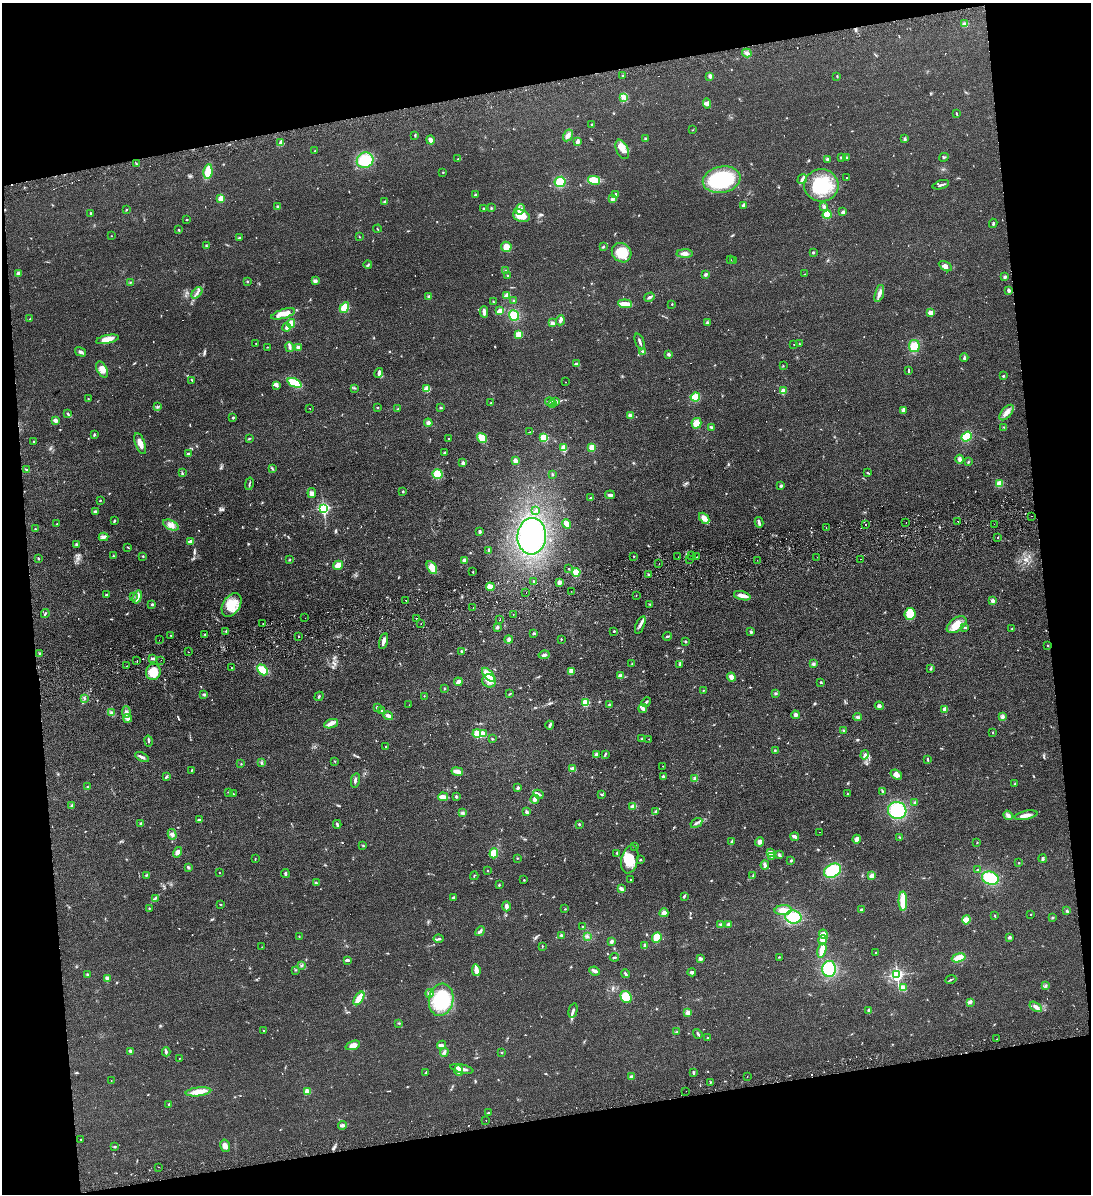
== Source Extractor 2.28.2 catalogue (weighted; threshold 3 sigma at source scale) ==
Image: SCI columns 259-4614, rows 57-4821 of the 4762 x 4877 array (HDU 1 of 3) = the unmasked area's bounding box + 8 px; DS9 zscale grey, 4 x 4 block average (1 PNG px = mean of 4 x 4 image px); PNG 1093 x 1196 px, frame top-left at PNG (2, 3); each listed source drawn as its Kron ellipse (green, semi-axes under 4 px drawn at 4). Shown black and unused: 21% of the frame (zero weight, under 2 of 3 exposures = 3% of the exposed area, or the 3 px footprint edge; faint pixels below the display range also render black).
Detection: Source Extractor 2.28.2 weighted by HDU 2 'WHT'. Background 0.084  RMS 0.0092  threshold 0.0414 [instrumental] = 3 sigma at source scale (4.5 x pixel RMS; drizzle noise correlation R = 1.50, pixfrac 1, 0.05/0.05 arcsec/px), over >= 5 px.
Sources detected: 800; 2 too faint to see at this stretch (4 x 4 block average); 2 inside a brighter object's white glare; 20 cosmic-ray / hot-pixel residue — neither listed nor drawn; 9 coinciding with a brighter row at this scale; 16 inside a brighter listed object's ellipse — not listed separately; of the other 751, all 500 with FLUX_AUTO >= 2.58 (the completeness limit of this list) listed and drawn (251 fainter detections not listed), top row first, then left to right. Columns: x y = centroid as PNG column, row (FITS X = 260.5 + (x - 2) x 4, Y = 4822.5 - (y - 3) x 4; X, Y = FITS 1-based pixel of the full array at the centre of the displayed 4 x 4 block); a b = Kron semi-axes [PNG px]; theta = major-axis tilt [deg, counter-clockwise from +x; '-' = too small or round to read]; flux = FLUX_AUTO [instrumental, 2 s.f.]
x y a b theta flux
964 24 3 3 - 13
747 53 5 3 - 12
622 76 2 2 - 3.3
710 76 3 3 - 16
837 76 3 2 - 3.7
624 97 4 3 - 14
707 103 5 4 - 17
956 114 4 2 - 5
592 124 2 2 - 3.9
692 130 2 2 - 2.6
415 135 3 2 - 5.1
568 135 6 4 59 20
645 138 2 2 - 4.5
905 139 3 2 - 4.3
430 140 4 3 - 29
578 142 4 2 - 27
280 143 3 3 - 9.6
622 149 10 6 -65 52
315 151 2 2 - 5.2
842 157 3 2 - 9.3
944 157 5 2 - 5.1
847 158 4 2 - 8.5
458 159 2 2 - 3.9
827 159 2 2 - 33
365 160 8 7 - 110
136 164 3 2 - 4.1
208 171 7 4 83 97
443 172 2 2 - 2.9
846 178 2 2 - 5.7
802 179 5 3 - 13
594 180 6 4 -13 95
722 180 19 13 11 420
560 182 5 5 - 93
821 185 17 16 - 260
941 185 8 2 17 12
615 194 2 2 - 12
475 195 2 2 - 38
221 198 4 3 - 43
612 199 3 3 - 7
385 201 3 2 - 6.3
743 205 3 2 - 14
824 206 3 2 - 4.9
278 207 3 3 - 7.9
483 208 2 2 - 4
491 208 3 2 - 4.2
520 209 5 3 - 17
127 210 2 2 - 3.2
843 212 3 3 - 9
90 213 2 2 - 5.1
827 215 5 4 - 36
521 216 8 6 -20 80
187 220 3 2 - 3
993 223 4 2 - 8
377 229 4 2 - 2.8
179 230 2 2 - 5.3
111 236 2 2 - 2.6
359 237 2 2 - 3
239 238 3 2 - 4.3
206 246 3 2 - 4.5
506 247 5 5 - 40
603 247 3 2 - 5.4
813 252 3 2 - 5.1
622 253 10 9 - 120
685 254 8 4 1 25
731 260 2 2 - 2.8
734 260 2 2 - 3.7
368 265 4 2 - 6.9
945 266 7 3 -30 22
506 271 2 2 - 4.8
18 273 2 2 - 81
706 274 4 3 - 12
805 274 2 2 - 2.6
508 275 2 2 - 2.8
1005 277 4 3 - 9.4
247 281 2 2 - 3.5
315 281 3 3 - 15
130 282 2 2 - 3.5
1009 290 3 2 - 16
197 293 7 2 49 11
879 293 9 4 74 23
507 295 3 3 - 39
429 296 3 3 - 8.6
649 297 5 2 - 14
514 301 3 3 - 5.4
493 302 2 2 - 4.8
625 304 7 2 -4 72
672 304 2 2 - 3.7
344 308 6 4 59 94
500 311 3 2 - 34
484 312 5 2 - 26
930 313 2 2 - 110
283 314 12 4 17 70
514 315 5 5 - 81
30 319 2 2 - 3.1
560 320 5 3 - 15
291 323 4 3 - 43
552 323 4 3 - 14
707 323 3 3 - 8.6
286 328 4 3 - 14
519 334 4 3 - 39
107 339 11 3 11 56
640 341 8 2 -69 15
256 343 2 2 - 2.7
794 344 2 2 - 5.4
799 344 3 2 - 3.5
914 346 6 5 - 100
267 347 2 2 - 2.7
289 347 5 3 - 10
298 347 4 3 - 18
643 351 3 2 - 11
80 352 6 3 -32 16
668 354 2 2 - 12
964 358 4 2 - 8.6
576 364 4 2 - 13
783 366 2 2 - 3.1
102 369 8 5 -64 40
908 371 4 2 - 6.3
379 373 5 4 - 15
1003 376 2 2 - 18
192 380 3 2 - 4.7
565 382 2 2 - 2.7
295 383 7 4 -24 150
276 386 4 3 - 11
354 388 3 2 - 3.2
427 389 2 2 - 210
783 391 2 2 - 160
695 397 5 4 - 74
88 399 3 2 - 2.6
550 402 5 2 - 7
556 402 3 2 - 15
491 403 2 2 - 5.9
553 403 3 2 - 5.7
157 407 3 2 - 4.6
377 407 2 2 - 4.2
310 408 2 2 - 3.1
441 408 3 2 - 6.2
398 409 2 2 - 3.5
903 410 4 2 - 25
1006 413 9 5 50 31
68 414 3 2 - 6
630 416 4 3 - 18
233 417 4 2 - 4.8
55 420 3 3 - 15
428 423 4 4 - 19
696 423 5 5 - 44
711 427 4 2 - 9
1004 427 2 2 - 3
529 432 3 2 - 3
94 435 3 2 - 7.9
967 436 5 4 - 120
249 438 4 2 - 3.8
448 438 2 2 - 5.5
482 438 5 4 - 61
544 438 4 4 - 87
33 441 2 2 - 11
140 443 11 5 -69 49
592 447 4 3 - 41
564 448 4 3 - 39
444 453 3 2 - 4.6
188 454 2 2 - 27
960 459 4 3 - 14
515 461 4 3 - 21
968 462 3 2 - 4
463 463 3 2 - 16
272 468 3 2 - 5.1
27 470 4 2 - 7.5
182 473 4 2 - 5.1
867 473 2 2 - 3.7
438 474 5 5 - 89
552 474 2 2 - 4.7
249 484 6 2 77 6.9
999 484 4 3 - 43
781 486 4 2 - 6.3
403 491 2 2 - 5
312 493 5 4 - 18
610 495 5 2 - 15
590 498 3 2 - 5.7
100 500 3 2 - 3.4
323 508 2 2 - 1100
536 510 3 2 - 4.1
95 512 3 3 - 8.9
1032 516 2 2 - 4.4
704 518 6 4 -48 41
114 521 3 2 - 6.6
958 521 2 2 - 6.6
759 522 5 2 - 13
906 523 2 2 - 3.7
57 524 2 2 - 3.2
567 524 5 2 - 40
994 524 2 2 - 4.4
171 525 8 4 -25 34
865 525 2 2 - 3.4
826 528 2 2 - 7
35 529 2 2 - 4.7
480 532 2 2 - 16
532 536 18 14 85 540
103 537 5 3 - 13
998 537 2 2 - 9
190 541 4 3 - 14
76 544 2 2 - 15
128 547 3 2 - 3
489 551 4 2 - 11
692 555 2 2 - 4.1
113 556 2 2 - 4.4
143 556 2 2 - 3.7
634 556 2 2 - 3.1
678 557 2 2 - 9.8
697 557 2 2 - 4.5
817 557 2 2 - 21
38 558 3 2 - 4
689 559 2 2 - 2.7
860 559 2 2 - 3
289 560 2 2 - 3
464 560 3 2 - 32
757 560 2 2 - 5.6
659 563 2 2 - 4
338 565 5 3 - 40
432 567 7 4 -60 62
569 569 2 2 - 8
473 572 2 2 - 3
576 572 4 4 - 76
649 575 3 2 - 7.5
534 581 2 2 - 6
559 582 2 2 - 26
490 587 4 3 - 44
571 591 2 2 - 2.9
526 592 2 2 - 3.7
106 595 2 2 - 13
636 595 2 2 - 5.3
133 596 3 2 - 3.5
742 596 8 2 -15 54
137 597 7 3 71 18
406 600 2 2 - 13
993 601 3 3 - 14
152 604 2 2 - 21
650 604 3 2 - 3.8
232 605 13 8 58 110
473 608 2 2 - 22
45 614 4 2 - 7
513 614 2 2 - 3.9
910 614 6 5 - 89
305 618 2 2 - 7.3
417 618 2 2 - 3.8
500 619 2 2 - 2.8
263 623 2 2 - 3.2
421 624 2 2 - 3.7
640 625 9 3 69 16
957 625 11 6 36 71
497 627 3 2 - 12
965 628 3 2 - 8.8
1012 629 2 2 - 3.1
226 631 3 2 - 4.6
614 631 2 2 - 5.1
751 632 2 2 - 11
205 634 2 2 - 4.4
534 634 3 2 - 8.2
171 635 2 2 - 2.7
667 636 4 2 - 6.8
299 637 2 2 - 3.4
509 639 4 3 - 13
561 639 2 2 - 3.2
159 640 2 2 - 3.4
383 641 8 3 74 22
685 641 2 2 - 3.8
1048 646 2 2 - 3.3
189 652 2 2 - 4.1
462 652 2 2 - 11
39 653 3 2 - 7.3
544 655 5 3 - 14
152 658 3 2 - 12
137 660 2 2 - 7.6
161 660 2 2 - 3.1
632 664 2 2 - 2.6
680 664 3 2 - 5
813 664 3 3 - 8.8
126 666 2 2 - 3.4
232 668 2 2 - 10
931 668 4 2 - 6.2
263 670 6 4 -48 96
571 671 4 3 - 28
153 672 8 7 - 110
489 675 9 4 -47 98
620 675 3 2 - 20
731 677 4 3 - 26
489 681 7 6 - 36
458 682 4 2 - 29
821 682 3 2 - 5.4
444 689 2 2 - 2.8
703 690 2 2 - 3.1
775 693 2 2 - 5
204 694 3 2 - 5.2
510 694 3 2 - 4.2
319 696 5 2 - 5.9
424 696 2 2 - 4.3
84 698 3 2 - 5.4
646 702 5 2 - 9.5
585 703 2 2 - 320
609 704 3 2 - 4.4
409 705 2 2 - 5.9
879 706 4 3 - 12
377 707 3 2 - 5.9
643 708 4 3 - 11
945 709 2 2 - 90
381 711 3 2 - 3.5
126 712 6 3 -80 16
111 713 3 2 - 6.2
795 715 4 3 - 12
388 716 5 3 - 21
858 717 4 2 - 9.1
1002 717 4 3 - 11
128 718 4 3 - 23
331 724 7 4 21 26
550 725 4 2 - 10
843 730 3 2 - 3.4
993 732 2 2 - 3
477 734 4 3 - 47
483 734 4 3 - 37
492 739 2 2 - 4.5
642 739 2 2 - 2.9
649 739 2 2 - 4.7
148 741 5 2 - 6.9
386 746 3 2 - 3.6
775 750 2 2 - 4.4
596 754 3 3 - 9
605 754 3 2 - 5.8
865 755 5 3 - 11
142 757 7 3 -28 17
928 759 3 2 - 5.7
335 761 2 2 - 3.2
261 763 3 3 - 7.1
241 764 3 2 - 3.3
663 766 2 2 - 18
573 769 3 2 - 27
192 770 3 2 - 3.4
457 771 6 3 -9 39
896 775 6 4 -39 20
663 776 3 2 - 6.9
166 777 3 2 - 6.7
695 779 4 3 - 14
355 780 7 2 78 12
1015 784 3 2 - 6.7
88 787 2 2 - 3.6
518 788 3 2 - 17
882 791 3 2 - 5
229 792 3 2 - 2.9
233 794 2 2 - 2.6
538 794 5 2 - 9.7
848 794 2 2 - 3.6
602 795 2 2 - 5.3
443 797 5 2 - 47
456 797 2 2 - 29
535 799 4 3 - 27
915 803 3 2 - 5.5
71 806 3 2 - 4.5
633 806 4 3 - 19
897 811 9 8 - 220
526 812 3 2 - 10
656 812 4 2 - 5.2
462 813 2 2 - 4
1008 815 5 3 - 17
1026 815 11 3 12 32
199 820 4 2 - 8.4
140 823 2 2 - 5.5
696 823 6 2 32 12
337 824 4 2 - 6.7
579 824 2 2 - 10
819 832 2 2 - 2.6
172 834 5 4 - 17
795 836 4 2 - 21
899 837 4 2 - 4.1
857 839 4 3 - 28
731 842 4 2 - 8.2
759 842 4 4 - 19
977 842 2 2 - 2.7
363 846 3 2 - 4.2
634 846 2 2 - 2.9
178 852 5 4 - 21
494 853 5 4 - 63
617 853 3 2 - 5.3
770 853 4 3 - 28
779 855 4 2 - 8.9
772 857 2 2 - 12
517 858 2 2 - 3.3
255 859 2 2 - 2.6
630 859 14 8 78 98
1043 859 4 2 - 7.6
640 860 2 2 - 16
791 860 3 2 - 7.2
1019 863 2 2 - 2.9
765 865 4 3 - 16
189 868 3 2 - 6.4
978 870 3 2 - 6.9
488 871 2 2 - 9.9
833 871 9 6 30 240
219 873 2 2 - 5.5
285 874 4 2 - 6.3
146 875 3 2 - 4.4
753 875 4 2 - 5.6
474 876 4 2 - 4
872 876 4 3 - 23
990 878 8 6 -19 160
524 880 2 2 - 5.6
630 880 2 2 - 6.2
316 883 3 2 - 7.8
499 885 2 2 - 3.9
621 889 4 2 - 23
684 896 3 3 - 6
155 898 4 2 - 7.5
453 898 4 2 - 11
903 901 10 3 -89 150
221 905 3 2 - 3.8
506 906 5 3 - 17
149 908 2 2 - 7.9
565 909 2 2 - 3
783 910 8 5 4 40
861 910 3 2 - 9.9
1067 911 3 2 - 6.2
664 913 4 3 - 21
1031 914 2 2 - 6
995 916 3 2 - 3.9
793 917 8 6 -11 130
1052 917 3 2 - 5.8
966 920 4 4 - 29
729 924 3 3 - 13
721 925 3 3 - 11
583 926 2 2 - 3.2
480 931 5 2 - 14
824 934 5 4 - 34
561 935 3 2 - 7.6
299 936 2 2 - 3
587 936 2 2 - 4.4
1009 937 4 2 - 9
657 938 5 4 - 62
439 939 5 2 - 7.1
823 940 4 4 - 34
611 941 3 3 - 11
542 946 2 2 - 3.5
644 946 4 2 - 7
262 947 2 2 - 3.1
822 950 7 3 76 68
876 953 2 2 - 10
614 957 4 2 - 5.2
779 957 2 2 - 2.6
959 958 7 4 16 58
700 959 3 3 - 13
348 960 3 2 - 11
301 966 3 2 - 5.2
829 969 8 7 - 190
295 970 2 2 - 4
476 970 6 2 -81 71
595 971 5 2 - 30
692 972 4 3 - 10
87 974 3 2 - 5
625 974 4 2 - 9.3
897 975 2 2 - 1300
107 978 3 3 - 18
951 980 6 2 22 5.9
1045 985 2 2 - 5.7
903 988 4 3 - 31
430 993 4 4 - 15
626 997 6 5 - 99
359 998 7 3 57 97
441 1000 16 12 80 280
970 1003 3 2 - 4.8
1036 1007 7 3 -33 23
573 1010 7 2 77 13
869 1010 3 3 - 13
688 1012 2 2 - 130
399 1023 3 2 - 3.9
263 1031 2 2 - 3.7
677 1032 2 2 - 3.6
698 1034 5 2 - 12
707 1038 3 2 - 2.6
997 1039 2 2 - 2.9
353 1045 7 4 20 39
442 1045 4 3 - 12
131 1051 4 3 - 12
166 1052 4 3 - 8.9
444 1052 4 3 - 11
501 1052 2 2 - 3.2
180 1058 3 2 - 3.5
462 1069 12 2 -12 35
459 1071 5 2 - 42
426 1072 3 2 - 5.1
693 1073 3 2 - 8.9
747 1076 2 2 - 2.6
631 1077 3 2 - 15
111 1081 2 2 - 2.7
710 1082 2 2 - 3
307 1091 2 2 - 160
686 1091 2 2 - 3.1
198 1092 13 4 7 70
169 1104 2 2 - 13
488 1113 3 2 - 4.3
486 1120 2 2 - 4.7
343 1125 4 3 - 12
81 1139 2 2 - 3.5
114 1146 3 2 - 3.8
225 1146 6 4 -77 25
159 1167 2 2 - 4.3
Diffuse or blended objects may show on this block-average render without a row.